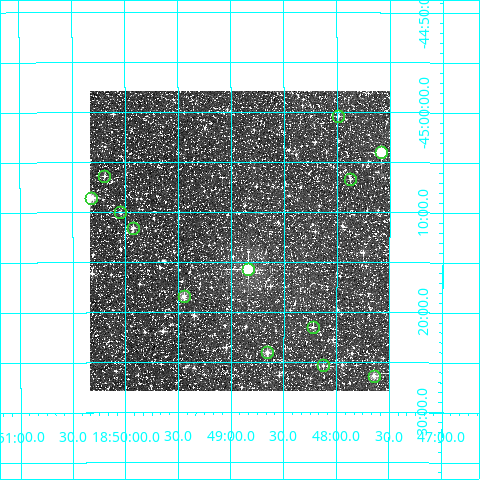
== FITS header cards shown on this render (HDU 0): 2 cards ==
NAXIS1  =                  300
NAXIS2  =                  300

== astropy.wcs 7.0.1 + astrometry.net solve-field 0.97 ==
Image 300 x 300 px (HDU 0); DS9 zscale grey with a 90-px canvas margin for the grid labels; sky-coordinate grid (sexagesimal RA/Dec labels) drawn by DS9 from the SOLVED WCS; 13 Tycho-2 reference stars matched to detected sources circled (green)
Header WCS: RA---TAN/DEC--TAN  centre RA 18:48:55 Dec -45:13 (282.23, -45.21 deg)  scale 6 arcsec/px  FOV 30.0' x 30.0'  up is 0 deg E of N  parity normal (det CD < 0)
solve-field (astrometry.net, Tycho-2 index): VERIFIED the header's WCS against the Tycho-2 star catalogue (13 matches, 0 conflicts) and refined it, rather than solving blind
Solved WCS: RA---TAN-SIP/DEC--TAN-SIP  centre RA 18:48:55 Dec -45:13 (282.23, -45.21 deg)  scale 6 arcsec/px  FOV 30.0' x 30.0'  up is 0 deg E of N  parity normal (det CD < 0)
The solver's refit moves the header's centre by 2 arcsec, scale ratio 0.9999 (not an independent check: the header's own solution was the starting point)
Tycho-2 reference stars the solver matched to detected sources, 13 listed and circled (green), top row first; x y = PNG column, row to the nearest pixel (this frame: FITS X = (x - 90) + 1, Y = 300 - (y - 91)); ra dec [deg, ICRS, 3 dp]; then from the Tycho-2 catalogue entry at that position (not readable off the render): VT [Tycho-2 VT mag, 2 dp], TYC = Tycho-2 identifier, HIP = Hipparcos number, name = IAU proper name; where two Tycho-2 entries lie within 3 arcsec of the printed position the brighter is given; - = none
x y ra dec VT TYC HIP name
338 116 281.997 -45.007 11.40 8373-73-1 - -
381 152 281.895 -45.066 8.45 8373-736-1 92212 -
104 176 282.549 -45.107 11.59 8373-727-1 - -
350 179 281.968 -45.111 11.42 8373-742-1 - -
91 198 282.582 -45.143 9.95 8373-1252-1 92441 -
120 212 282.511 -45.167 11.30 8373-914-1 - -
133 228 282.481 -45.193 11.14 8373-760-1 - -
248 269 282.210 -45.263 7.37 8373-149-1 - -
184 296 282.362 -45.308 9.91 8373-758-1 - -
313 327 282.056 -45.358 11.14 8373-960-1 - -
267 352 282.163 -45.401 10.09 8373-590-1 - -
323 365 282.031 -45.423 11.59 8373-304-1 - -
374 376 281.911 -45.439 10.65 8373-802-1 - -